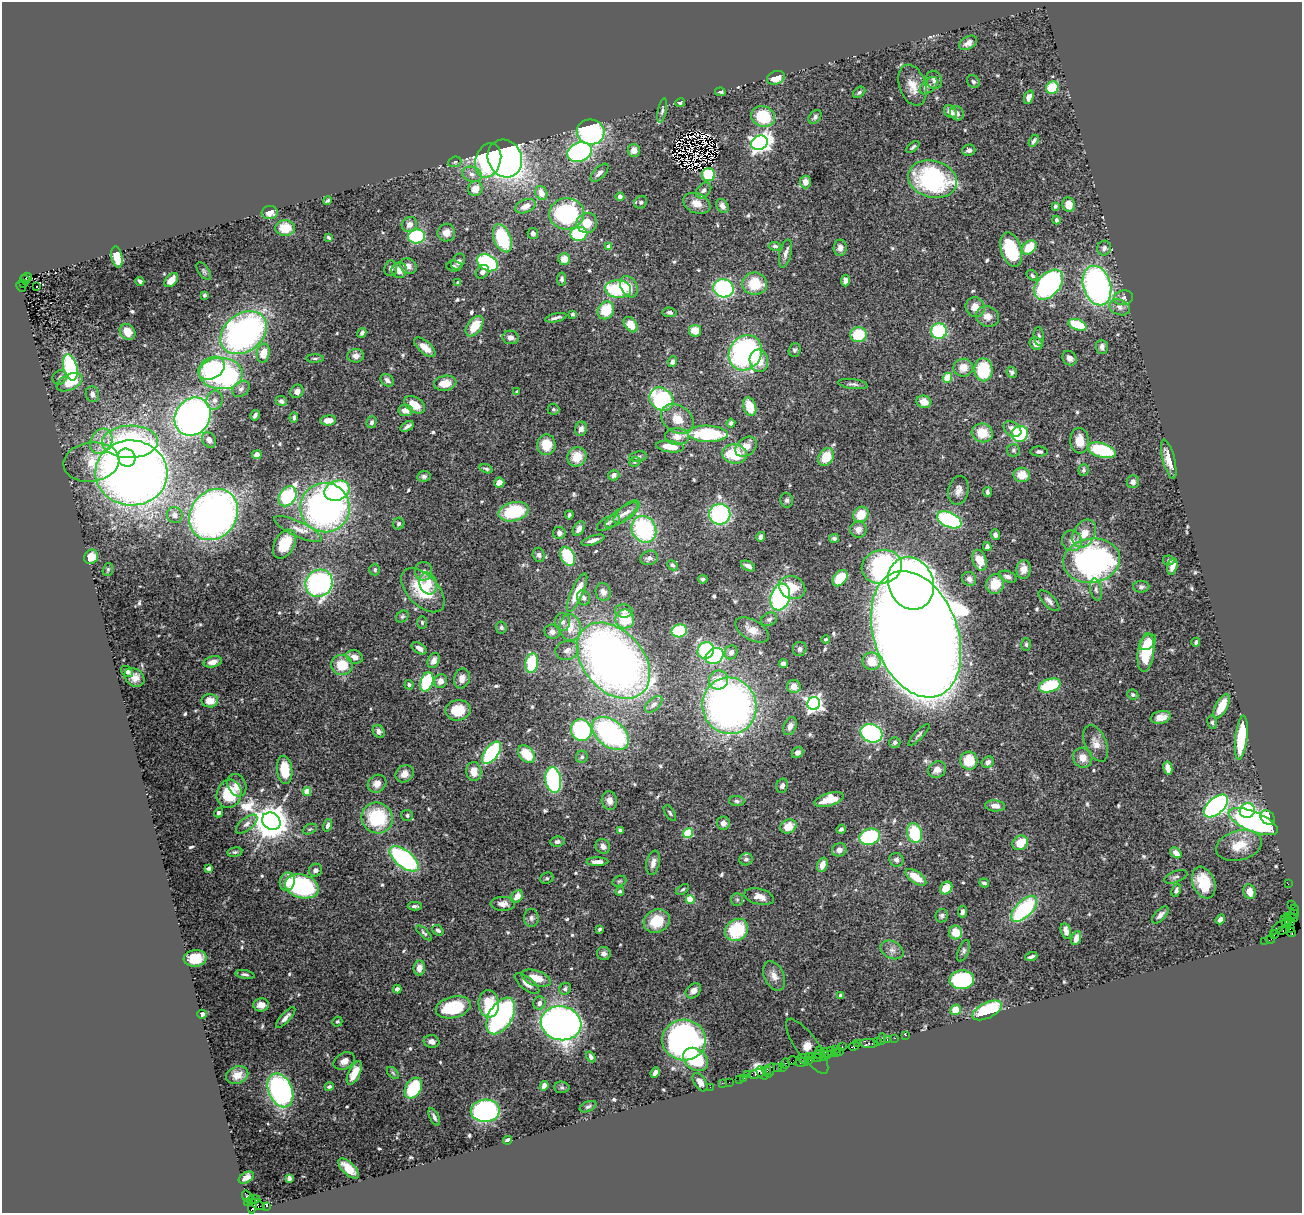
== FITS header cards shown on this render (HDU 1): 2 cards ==
NAXIS1  =                 1300
NAXIS2  =                 1211

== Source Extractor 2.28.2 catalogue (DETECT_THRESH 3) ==
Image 1300 x 1211 px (HDU 1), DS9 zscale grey, 1 PNG px = 1 image px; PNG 1304 x 1215 px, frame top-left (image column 1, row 1211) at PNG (2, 2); each listed source drawn as its Kron ellipse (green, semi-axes under 4 px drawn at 4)
Background 1.69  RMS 0.041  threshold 0.124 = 3 sigma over >= 5 px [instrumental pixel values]
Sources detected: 601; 4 with non-positive FLUX_AUTO (blend fragments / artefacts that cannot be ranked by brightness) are neither listed nor drawn; of the other 597, the 500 brightest by FLUX_AUTO listed and drawn (97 fainter detections omitted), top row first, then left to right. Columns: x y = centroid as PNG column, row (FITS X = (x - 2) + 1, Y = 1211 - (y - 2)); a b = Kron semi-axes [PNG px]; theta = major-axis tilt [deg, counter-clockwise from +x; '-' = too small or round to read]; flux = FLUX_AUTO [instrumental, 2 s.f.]
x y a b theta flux
968 43 10 6 31 17
776 78 9 6 19 33
934 80 9 7 -68 12
973 82 7 5 -44 6.1
912 85 21 13 -70 44
929 86 10 6 43 12
1052 88 6 6 - 110
720 92 5 3 - 5.6
859 92 7 5 37 5.9
1029 97 7 4 68 16
680 103 5 4 - 5.8
662 110 12 4 78 7.2
950 112 7 5 -46 18
957 113 7 6 - 13
763 116 12 10 -21 130
815 117 7 5 50 8.1
591 132 14 12 -3 380
1034 141 6 3 59 7.2
759 143 8 7 - 1500
913 147 8 4 41 5.5
634 150 6 6 - 22
969 150 6 5 - 9
580 152 12 9 20 550
505 158 19 17 -63 1600
488 160 18 12 73 350
455 162 7 5 21 4.7
599 173 11 5 46 13
472 174 10 7 -19 15
708 175 6 6 - 120
932 179 25 18 -15 440
805 182 6 5 - 23
475 189 7 7 - 33
704 190 9 6 48 9.9
541 193 7 5 -65 33
620 196 4 4 - 8.3
327 201 4 3 - 4.8
641 202 7 6 - 6.3
697 203 14 9 -22 32
1069 204 7 6 - 32
525 206 10 6 23 26
722 206 7 5 -58 14
1055 206 4 3 - 4.9
270 213 8 6 3 21
566 214 17 15 5 300
1056 220 4 4 - 6.9
587 223 10 10 - 47
409 225 8 7 - 17
285 228 10 8 -2 56
446 233 9 8 - 23
533 234 5 5 - 11
579 234 8 7 - 210
417 236 8 7 - 230
328 237 4 3 - 5.4
502 238 15 8 -68 180
775 246 6 4 -7 5.6
609 247 4 4 - 34
1029 247 8 6 40 74
840 248 8 6 85 16
1104 248 7 7 - 8.8
1011 250 18 10 -73 190
785 254 14 6 77 14
117 257 11 5 -79 68
564 259 6 6 - 28
458 261 8 6 55 11
487 263 11 7 -28 360
408 266 8 7 - 15
454 266 7 5 -2 5.8
391 268 8 6 84 8.8
399 270 8 7 - 25
204 271 10 5 -53 6
482 272 7 6 - 10
1032 275 6 4 -38 6.7
26 277 6 3 18 310
562 279 6 4 84 6.3
25 280 5 2 - 140
171 280 8 5 47 26
846 280 6 4 89 14
140 281 4 3 - 7.5
24 283 3 2 - 100
458 283 4 3 - 5.8
755 284 12 11 - 98
1049 285 17 11 48 560
21 286 6 3 -61 330
37 286 3 3 - 5.6
1097 286 20 13 -74 810
629 287 11 8 -59 34
723 288 10 9 - 390
618 289 13 8 -3 180
205 295 4 3 - 7.2
1123 298 10 7 8 10
975 307 10 9 - 31
1120 307 10 7 -23 15
606 310 9 8 - 90
669 312 7 5 -6 8.1
572 314 3 3 - 4.7
987 317 11 10 - 23
556 318 11 3 13 8.8
631 325 8 6 -53 41
1077 325 9 5 -20 98
475 326 11 7 54 64
695 331 6 6 - 39
939 331 8 7 - 220
127 332 8 7 - 33
244 333 25 18 37 990
362 333 5 4 - 7.7
858 335 8 7 - 120
1039 336 9 5 -84 7.1
511 337 8 6 -11 15
1036 344 7 6 - 19
425 347 13 6 -41 32
1102 347 7 6 - 12
795 350 7 6 - 6.2
263 353 9 6 80 44
745 353 18 16 56 640
356 356 8 6 3 15
315 358 8 3 1 5.1
1069 358 8 6 -46 13
759 361 11 9 -80 51
672 362 5 4 - 9.1
70 367 13 7 -75 290
211 368 14 10 31 170
963 368 9 9 - 31
983 370 11 9 -88 130
1012 372 6 5 - 7.5
221 374 22 15 -3 500
60 377 7 6 - 8
947 378 5 4 - 74
387 380 7 5 -40 11
69 382 14 8 25 65
445 383 11 7 10 38
853 384 15 4 -7 9.1
241 389 9 7 39 12
297 391 7 6 - 16
517 391 3 3 - 4.9
92 394 8 6 -76 11
661 399 13 10 -42 290
214 400 10 8 72 14
281 401 6 5 - 9.4
924 402 7 6 - 31
415 405 11 7 -32 40
750 407 9 6 -70 64
553 409 6 5 - 5.8
405 410 7 5 -7 19
255 415 5 3 - 6.6
193 417 20 17 54 1200
294 418 5 3 - 6.4
677 419 18 13 -36 48
328 420 8 5 6 26
372 422 6 5 - 8.9
731 423 4 4 - 7.5
407 426 7 3 35 9.3
581 429 7 6 - 13
1012 429 10 6 -33 21
982 433 11 9 -18 60
708 434 20 8 -2 230
1020 434 8 7 - 190
677 437 12 8 -1 25
209 440 8 6 -56 15
101 441 13 10 61 37
1079 441 12 9 -87 41
130 442 28 16 1 560
546 445 10 9 - 65
670 446 14 5 -8 41
746 447 12 8 39 32
1013 450 6 6 - 6.1
1102 450 14 7 -16 170
1039 452 8 5 -3 7.6
735 454 12 9 -6 100
257 455 5 4 - 18
577 457 10 9 - 50
638 457 8 5 11 7.6
826 457 9 7 55 64
127 458 9 8 - 400
1169 459 20 6 -75 33
91 462 28 19 7 84
635 462 6 4 21 4.7
486 469 7 3 -17 4.7
1083 470 6 5 - 6.3
131 473 36 32 -4 3500
614 475 6 5 - 13
1022 475 8 7 - 42
424 476 7 5 10 7.4
1133 482 6 6 - 11
499 483 5 5 - 26
958 490 14 10 78 20
337 491 13 9 19 280
987 492 5 3 - 6.1
288 496 11 8 56 230
787 500 7 6 - 6.9
325 508 25 24 - 1000
514 512 15 9 14 160
627 512 16 7 41 19
720 514 10 10 - 340
175 515 8 8 - 17
214 515 27 23 52 1400
569 515 4 3 - 5.9
621 515 19 6 36 23
861 515 8 7 - 62
949 520 13 7 -24 310
608 523 12 6 28 9.6
399 524 6 5 - 6.9
298 529 26 7 -25 30
579 529 8 5 60 15
644 529 14 12 -60 330
858 529 8 8 - 19
559 533 6 6 - 8.3
1084 534 15 10 59 39
995 535 5 4 - 9.1
761 537 5 4 - 14
834 538 5 4 - 6.7
593 540 12 4 18 14
1072 541 10 10 - 21
284 544 15 10 61 84
987 547 4 4 - 11
539 555 7 6 - 7.8
568 556 10 6 -64 110
91 557 7 6 - 44
649 558 9 7 18 13
980 560 11 7 -73 45
1169 560 6 5 - 4.9
1092 561 28 22 9 880
672 565 6 4 -46 4.9
748 566 7 4 -30 15
1172 566 8 5 76 21
882 567 20 16 12 490
1024 569 9 7 85 24
108 570 7 5 71 5.2
375 570 6 5 - 5.7
423 571 9 8 - 16
1008 577 9 5 -21 12
840 578 9 6 52 80
703 579 4 4 - 5.2
969 579 7 6 - 12
319 583 14 13 - 540
428 583 11 8 -72 41
911 583 27 22 -69 1300
995 584 10 9 - 63
1141 587 8 6 1 7.2
792 588 13 11 -24 56
1096 589 11 5 -80 9.5
423 590 27 15 -47 130
603 592 9 7 -68 16
577 593 21 6 65 70
780 597 13 9 73 540
584 598 8 6 -63 8.9
1049 601 13 6 -46 14
624 611 9 6 -4 12
402 616 7 5 37 5.2
625 619 9 9 - 88
769 619 8 6 26 7.8
422 622 6 5 - 5.2
562 622 9 7 -88 11
501 627 6 5 - 6.4
570 627 13 10 -85 47
752 630 18 10 -30 32
679 631 8 6 13 150
552 632 8 7 - 12
916 634 65 42 -70 23000
826 639 4 4 - 5.2
1148 642 9 6 43 24
1196 642 5 3 - 5.7
1026 644 6 4 -87 4.7
419 648 8 5 -33 15
800 649 7 7 - 9.6
567 650 12 9 15 20
706 651 8 8 - 240
731 652 7 6 - 16
1146 652 19 8 83 100
714 656 9 7 34 240
355 657 8 6 -16 19
434 661 8 5 65 17
613 661 43 30 -48 2200
871 661 9 9 - 57
213 662 9 5 14 19
532 663 10 6 79 150
783 664 4 4 - 15
342 665 10 10 - 69
127 671 7 5 -39 7.7
134 677 11 8 -37 23
462 678 10 8 72 19
718 680 9 9 - 52
441 681 7 6 - 22
427 682 10 6 71 220
409 685 5 4 - 6.4
794 686 6 6 - 27
1050 686 11 6 17 140
1133 695 6 5 - 5.9
210 701 8 6 -1 31
814 703 6 6 - 1100
654 704 10 6 44 10
729 706 28 27 - 1500
1222 706 13 5 63 55
458 710 12 10 12 62
1161 717 10 6 12 24
1212 722 7 4 -81 5.7
790 726 9 6 66 15
581 730 11 10 - 300
379 731 7 5 -58 9.9
611 733 21 13 -37 470
871 733 11 8 -25 430
919 735 14 4 46 7.8
1241 738 22 6 83 160
895 742 5 5 - 6.9
1096 743 19 10 -67 28
798 752 6 5 - 10
492 753 13 6 53 340
526 754 10 7 -48 81
582 757 6 5 - 6.2
1083 758 10 9 - 29
969 761 9 8 - 84
988 762 6 5 - 11
1168 768 6 4 -80 33
285 770 14 7 -83 87
937 770 9 7 33 22
474 772 9 7 -84 31
404 774 9 8 - 24
553 780 13 7 -81 380
377 784 10 8 37 23
237 785 12 9 -63 24
782 786 7 5 70 9.9
307 792 4 4 - 61
229 794 14 12 74 110
829 800 15 6 15 52
609 801 9 7 -78 19
737 801 7 5 -3 6.4
995 806 10 5 -5 18
1216 806 14 8 41 890
1247 811 8 7 - 190
218 813 5 4 - 7.2
670 813 9 4 -57 5.4
407 815 6 5 - 6.2
1267 817 8 6 -45 100
377 818 16 15 - 180
271 821 10 8 -33 6900
1253 822 26 10 -22 840
723 823 7 6 - 16
247 824 13 6 39 13
328 825 6 4 76 11
788 826 8 6 26 43
310 829 7 4 25 4.8
841 829 5 4 - 7.5
620 830 4 4 - 7.6
688 833 5 4 - 97
914 833 10 7 -75 150
870 837 10 8 15 220
557 842 7 5 7 7.5
1020 843 8 7 - 59
1239 845 23 14 15 59
603 846 8 7 - 13
839 850 7 6 - 14
235 852 7 4 9 4.7
1176 853 6 4 -41 15
404 859 17 8 -38 440
746 859 6 6 - 8.1
896 860 7 6 - 8.9
597 862 11 4 0 17
653 863 12 6 78 17
822 865 7 5 71 24
208 868 4 3 - 6
315 870 7 6 - 10
916 877 12 6 -35 51
1176 877 12 5 21 9.1
547 878 7 5 24 5
287 881 9 7 74 32
619 881 7 5 20 4.8
984 883 5 4 - 6.5
1204 883 16 11 -69 72
1288 884 2 2 - 21
302 886 17 11 -17 370
946 888 7 5 49 54
683 889 7 4 35 5
1176 890 6 4 65 7.3
620 891 4 4 - 5.6
1250 892 7 6 - 25
517 896 7 5 47 24
759 897 15 7 -14 22
690 899 4 4 - 110
737 900 6 5 - 5.3
503 904 12 7 -1 19
1291 905 3 2 - 150
415 906 7 3 1 6.3
1024 909 16 8 46 300
1294 910 5 3 - 130
962 912 6 4 82 7.6
1294 914 5 2 - 120
1160 915 10 5 46 12
942 916 7 6 - 6.2
1287 917 3 3 - 160
531 918 9 7 -87 11
1291 918 6 3 -7 250
1220 919 5 4 - 12
657 921 13 11 27 71
1286 922 7 3 -53 530
1291 922 3 2 - 86
1278 927 9 4 42 290
1290 928 4 3 - 110
600 929 3 3 - 5
438 930 6 4 -38 7.8
737 930 12 10 41 150
1284 930 7 4 28 310
1066 931 8 5 -75 18
955 932 7 6 - 47
1291 932 5 3 - 58
424 933 10 4 -43 5.7
1274 935 4 3 - 180
1076 938 7 4 70 29
1271 939 4 2 - 110
1265 941 2 2 - 29
892 950 12 8 -27 16
963 951 11 5 68 7.6
604 953 7 6 - 9.9
1031 957 6 3 19 7.4
195 958 11 8 6 68
419 968 7 5 83 21
245 974 10 4 -10 7.3
774 976 15 9 -64 22
536 978 15 7 -18 48
962 980 12 9 4 290
527 984 15 6 -39 20
397 989 4 4 - 11
565 989 6 5 - 6.9
693 991 8 6 44 15
841 996 4 4 - 18
539 1003 6 6 - 12
489 1004 13 10 -84 80
261 1005 8 6 1 19
453 1007 18 10 14 140
955 1010 5 5 - 47
987 1010 16 7 26 160
202 1014 5 4 - 14
501 1016 20 11 59 930
286 1018 13 4 48 13
337 1022 5 4 - 5.3
561 1023 20 17 -11 1600
905 1035 3 2 - 85
894 1038 3 2 - 110
882 1039 6 2 72 230
887 1039 3 2 - 90
684 1040 22 20 -2 850
431 1041 8 6 -13 14
877 1042 3 2 - 120
857 1043 3 2 - 190
868 1043 9 4 -1 400
807 1046 33 11 -54 250
842 1046 3 2 - 580
854 1046 5 4 - 330
835 1049 2 2 - 220
820 1050 2 2 - 88
840 1051 3 2 - 85
831 1052 5 3 - 310
836 1053 3 2 - 120
818 1054 4 2 - 160
824 1054 6 3 80 360
827 1055 4 2 - 110
809 1056 3 3 - 210
813 1056 3 3 - 340
591 1057 6 4 -58 7.3
818 1058 5 3 - 340
696 1059 13 10 -38 160
803 1059 5 4 - 240
808 1060 4 3 - 120
344 1061 11 8 29 19
792 1061 5 2 - 480
802 1062 7 2 4 350
786 1064 5 3 - 220
783 1067 3 2 - 110
778 1068 3 2 - 120
767 1071 5 3 - 200
770 1071 7 3 75 340
354 1073 12 5 64 41
393 1073 7 4 -45 4.7
655 1073 5 4 - 14
762 1073 7 3 -54 500
748 1074 4 2 - 38
756 1074 9 4 12 370
237 1075 11 8 22 22
744 1078 3 2 - 120
739 1079 2 2 - 15
700 1082 10 6 -56 20
729 1082 2 2 - 16
722 1083 2 2 - 18
544 1086 5 4 - 19
329 1087 4 3 - 5.9
562 1087 8 6 -3 5.8
710 1087 2 2 - 47
413 1088 11 7 59 170
280 1090 18 12 -67 530
588 1107 9 5 24 6.6
485 1111 14 11 2 680
434 1117 9 4 -64 9.2
508 1140 4 3 - 11
348 1168 13 6 -43 44
246 1178 8 5 30 16
289 1178 4 4 - 11
247 1197 6 4 -54 290
254 1199 6 2 -3 140
248 1202 4 3 - 360
258 1204 8 4 -30 690
252 1206 8 4 83 540
267 1206 3 2 - 490
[97 fainter detections neither listed nor drawn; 4 non-positive-flux detections neither listed nor drawn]